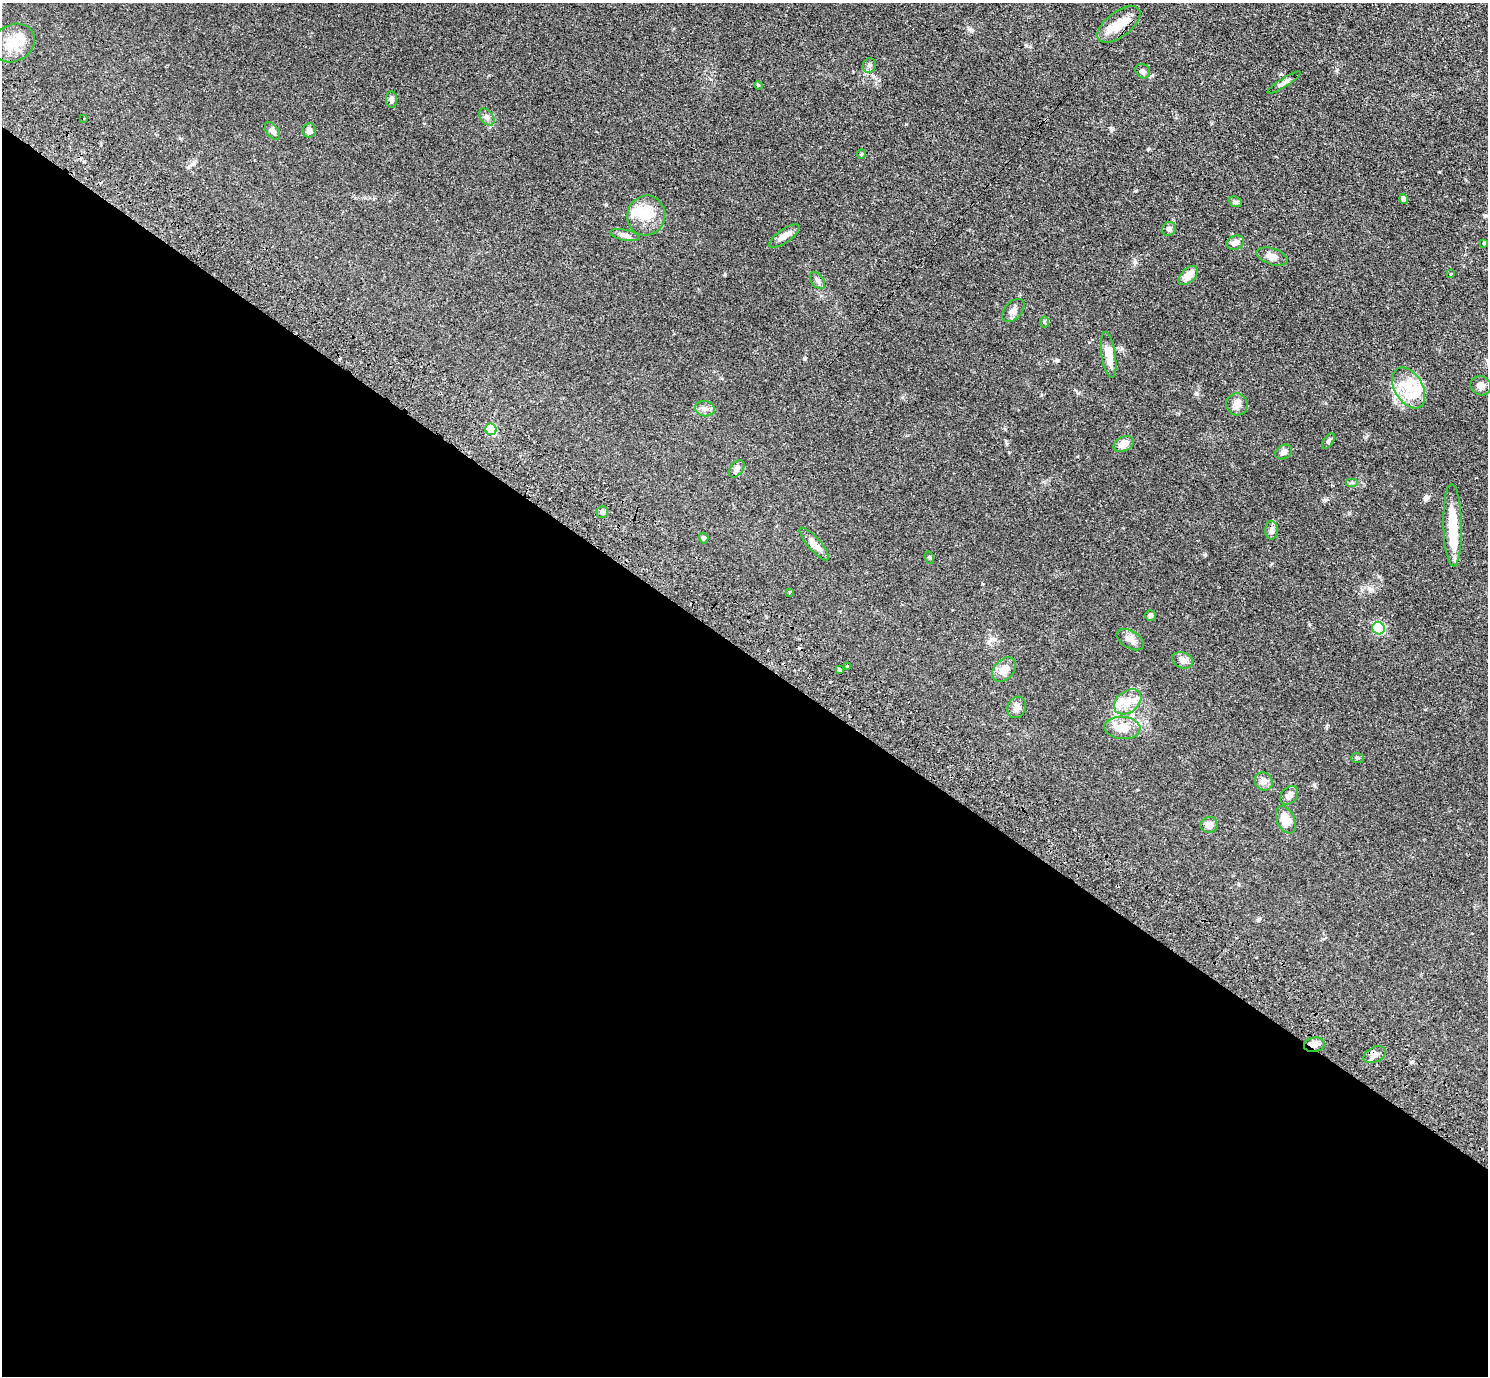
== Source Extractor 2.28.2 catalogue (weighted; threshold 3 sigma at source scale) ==
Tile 14 of 4 x 4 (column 2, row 4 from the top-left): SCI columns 1525-3010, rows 345-1718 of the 6020 x 6043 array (HDU 1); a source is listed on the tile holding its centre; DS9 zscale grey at full resolution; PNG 1490 x 1378 px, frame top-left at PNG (2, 3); each listed source drawn as its Kron ellipse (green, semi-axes under 4 px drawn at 4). Shown black and unused: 53% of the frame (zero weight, under 3 of 4 exposures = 4% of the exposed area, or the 3 px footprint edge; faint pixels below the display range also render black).
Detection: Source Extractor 2.28.2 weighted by HDU 2 'WHT'; one run over the whole footprint, this tile lists its part. Background 0.059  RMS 0.0038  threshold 0.0173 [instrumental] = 3 sigma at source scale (4.5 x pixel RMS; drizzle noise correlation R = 1.50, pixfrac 1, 0.05/0.05 arcsec/px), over >= 5 px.
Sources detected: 70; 2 inside a brighter object's white glare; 3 cosmic-ray / hot-pixel residue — neither listed nor drawn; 4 inside a brighter listed object's ellipse — not listed separately; the other 61 listed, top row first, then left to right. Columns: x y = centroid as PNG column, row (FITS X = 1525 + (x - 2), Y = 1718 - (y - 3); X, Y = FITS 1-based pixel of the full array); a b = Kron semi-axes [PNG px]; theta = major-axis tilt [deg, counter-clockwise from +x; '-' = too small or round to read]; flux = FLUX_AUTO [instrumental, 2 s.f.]
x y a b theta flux
1119 24 25 12 37 6.9
13 43 22 18 29 7.8
869 65 7 6 - 1
1143 71 8 6 -34 1.1
1284 82 19 4 32 1.4
758 85 4 3 - 0.36
391 100 8 5 -86 1
487 117 9 6 -53 1.3
84 119 3 2 - 0.3
272 131 10 6 -53 1.4
309 131 7 6 - 1.6
861 154 4 4 - 0.41
1404 199 5 4 - 1.2
1235 202 7 5 -23 0.71
646 216 20 18 76 7.6
1169 229 7 6 - 1.1
625 235 15 5 -10 1.4
784 236 18 6 35 2.6
1235 243 9 7 21 2.1
1484 243 3 3 - 0.29
1272 256 16 8 -18 2.4
1451 274 3 3 - 0.73
1188 275 11 7 45 4.1
817 280 10 6 -51 1.2
1013 310 13 8 49 1.9
1044 322 6 4 -90 0.46
1109 355 23 7 -81 5
1481 386 10 9 - 2.3
1409 388 22 14 -59 9
1237 404 11 11 - 2.5
705 409 10 7 -9 1.6
491 429 6 5 - 16
1328 441 9 4 57 0.8
1124 444 10 7 25 3.9
1284 452 9 6 30 1.4
736 469 10 6 51 1.5
1352 482 6 4 0 0.6
602 512 6 5 - 0.74
1453 525 41 9 -89 13
1271 530 9 6 89 1.2
704 538 5 4 - 0.8
814 544 21 6 -49 2.9
930 558 6 4 -71 0.43
790 592 4 3 - 0.37
1150 616 5 5 - 0.73
1378 628 6 6 - 34
1130 640 15 8 -31 2.6
1182 660 11 7 -19 2.3
847 666 3 3 - 1.9
839 669 4 3 - 0.88
1004 670 14 10 48 4.1
1128 702 15 10 38 4.3
1017 707 11 9 64 1.8
1122 728 18 11 -4 5.8
1357 758 6 5 - 0.77
1264 781 9 8 - 1.7
1289 795 10 7 47 2
1286 820 14 8 -66 6.2
1209 825 9 8 - 2.4
1314 1045 10 7 8 1.9
1374 1055 12 7 26 1.9
Overlapping masked pixels (flux is a lower limit): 2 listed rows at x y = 1119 24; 1314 1045
Unlisted compact peaks at least as high as the median listed source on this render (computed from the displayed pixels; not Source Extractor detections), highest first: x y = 1205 555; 1148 149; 1196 394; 1058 360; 1314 785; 1111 130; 1135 262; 971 30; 994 639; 1337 69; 1136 191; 1366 437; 1078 393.